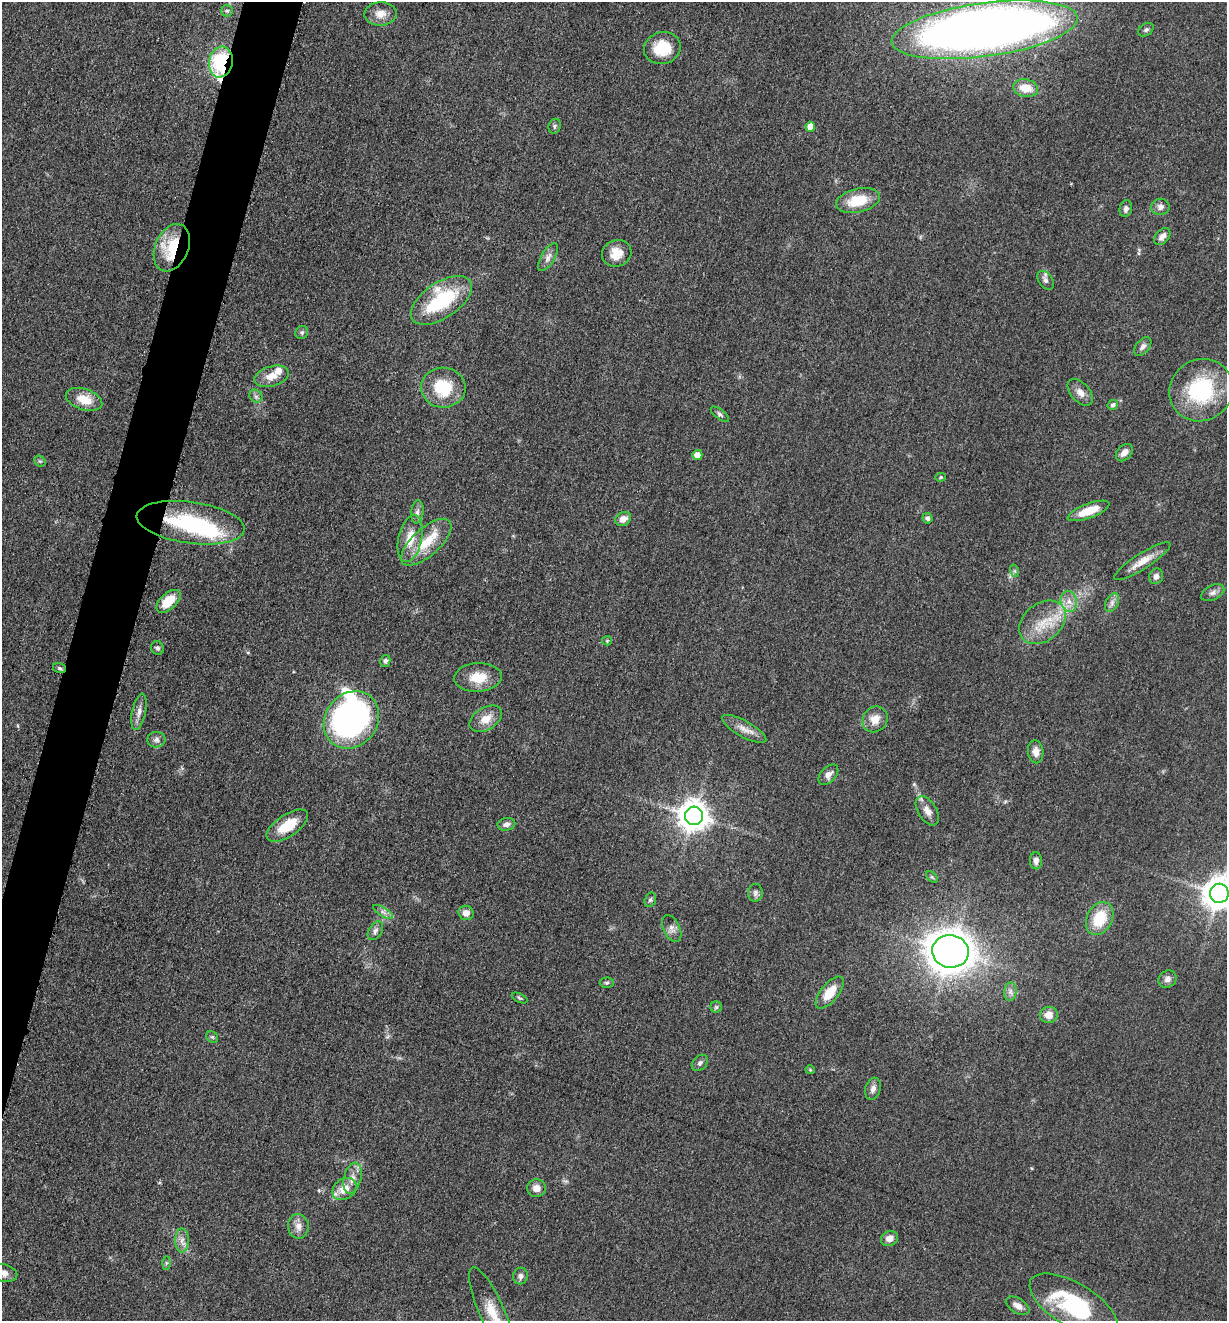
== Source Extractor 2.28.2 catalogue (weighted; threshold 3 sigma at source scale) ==
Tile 7 of 4 x 4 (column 3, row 2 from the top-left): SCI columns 2716-3940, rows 2648-3966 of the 5307 x 5292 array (HDU 1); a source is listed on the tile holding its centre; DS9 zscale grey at full resolution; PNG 1229 x 1323 px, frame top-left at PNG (2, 2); each listed source drawn as its Kron ellipse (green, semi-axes under 4 px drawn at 4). Shown black and unused: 4% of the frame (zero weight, under 3 of 5 exposures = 1% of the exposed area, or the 3 px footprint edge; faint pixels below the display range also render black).
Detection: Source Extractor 2.28.2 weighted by HDU 2 'WHT'; one run over the whole footprint, this tile lists its part. Background 0.05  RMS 0.0056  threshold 0.025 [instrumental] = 3 sigma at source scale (4.5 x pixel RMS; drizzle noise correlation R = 1.50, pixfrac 1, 0.05/0.05 arcsec/px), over >= 5 px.
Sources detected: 103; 2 inside a brighter object's white glare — neither listed nor drawn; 3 inside a brighter listed object's ellipse — not listed separately; the other 98 listed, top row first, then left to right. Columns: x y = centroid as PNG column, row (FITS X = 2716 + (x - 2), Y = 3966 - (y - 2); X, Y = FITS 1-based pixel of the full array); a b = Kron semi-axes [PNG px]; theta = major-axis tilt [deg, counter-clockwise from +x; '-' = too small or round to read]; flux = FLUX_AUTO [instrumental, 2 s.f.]
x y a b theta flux
227 11 6 5 - 1.2
381 14 16 11 1 6.2
985 30 94 26 8 670
1146 30 8 6 36 1.4
662 48 18 16 14 17
221 62 15 12 78 40
1026 88 12 8 -12 8.8
555 126 7 6 - 1.3
810 127 5 5 - 6.2
858 200 22 11 13 17
1160 207 9 8 - 2.3
1126 209 8 6 77 2.1
1162 237 10 6 47 3.1
172 248 25 16 67 27
617 253 15 13 22 8.5
548 257 16 6 59 3.2
1046 280 10 7 -53 2.3
441 300 35 18 34 45
302 332 7 6 - 1.3
1143 347 11 6 49 2.1
271 376 17 10 16 6.6
443 388 22 20 -1 24
1201 390 33 30 35 47
1080 392 16 9 -48 4.6
256 396 7 6 - 1.5
84 399 19 10 -19 11
1113 405 5 5 - 1.7
720 414 11 5 -38 1.4
1124 453 10 7 45 3.7
697 455 5 5 - 4
40 461 6 5 - 0.85
941 477 5 4 - 0.74
1089 511 22 7 20 12
417 512 11 6 83 2.3
927 518 5 5 - 1.6
623 519 8 6 30 4.2
191 523 54 21 -8 57
410 538 24 11 78 11
426 542 31 13 42 17
1142 561 33 8 32 7.8
1015 571 6 4 -72 0.86
1156 576 8 7 - 2.4
1213 593 12 7 28 2.4
168 601 14 8 42 12
1069 601 10 8 -76 4.3
1112 603 10 6 65 2.4
1042 622 26 19 39 17
607 641 5 4 - 0.58
157 648 7 6 - 1.4
385 661 6 5 - 1.2
59 668 7 5 -17 1.1
478 677 24 14 3 12
139 712 18 7 78 3.9
486 719 18 11 31 7.4
875 719 13 12 - 6.6
351 720 30 26 51 200
744 729 25 8 -29 5.4
156 740 9 8 - 2.1
1036 752 11 7 -85 4.3
828 775 12 7 47 3.2
927 811 16 9 -58 4.8
694 816 9 9 - 860
506 824 9 6 11 2.3
287 826 24 11 34 15
1036 861 8 6 -89 2.8
932 877 7 4 -45 0.88
755 893 9 7 84 1.8
1219 893 10 9 - 1000
650 900 7 5 73 1.2
383 912 11 4 -33 2.1
466 913 7 7 - 3.9
1100 919 17 12 63 19
672 928 14 8 -65 3.3
375 931 10 6 57 2
950 951 18 16 -10 930
1167 979 9 8 - 2.4
607 983 7 5 3 1.1
1010 992 9 6 85 2.1
830 993 19 9 50 11
520 998 8 3 -27 0.83
716 1007 6 6 - 0.98
1049 1015 9 8 - 4.8
212 1037 6 5 - 0.93
700 1063 9 6 46 1.7
810 1070 5 4 - 0.62
873 1089 11 7 73 2.9
352 1178 16 8 76 5.2
536 1188 9 8 - 4.3
344 1189 13 10 35 8.2
298 1226 12 10 -86 4.1
889 1238 9 7 26 3.7
182 1240 12 6 90 3.3
166 1263 6 4 88 0.92
4 1273 14 8 -12 4.6
520 1276 8 7 - 2.3
1073 1305 49 22 -31 50
1018 1306 13 7 -31 3.6
492 1311 47 12 -66 15
Overlapping masked pixels (flux is a lower limit): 4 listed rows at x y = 221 62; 172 248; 191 523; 59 668
Isophote crosses this tile's border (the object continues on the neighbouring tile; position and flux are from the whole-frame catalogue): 3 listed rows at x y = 1219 893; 4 1273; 492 1311